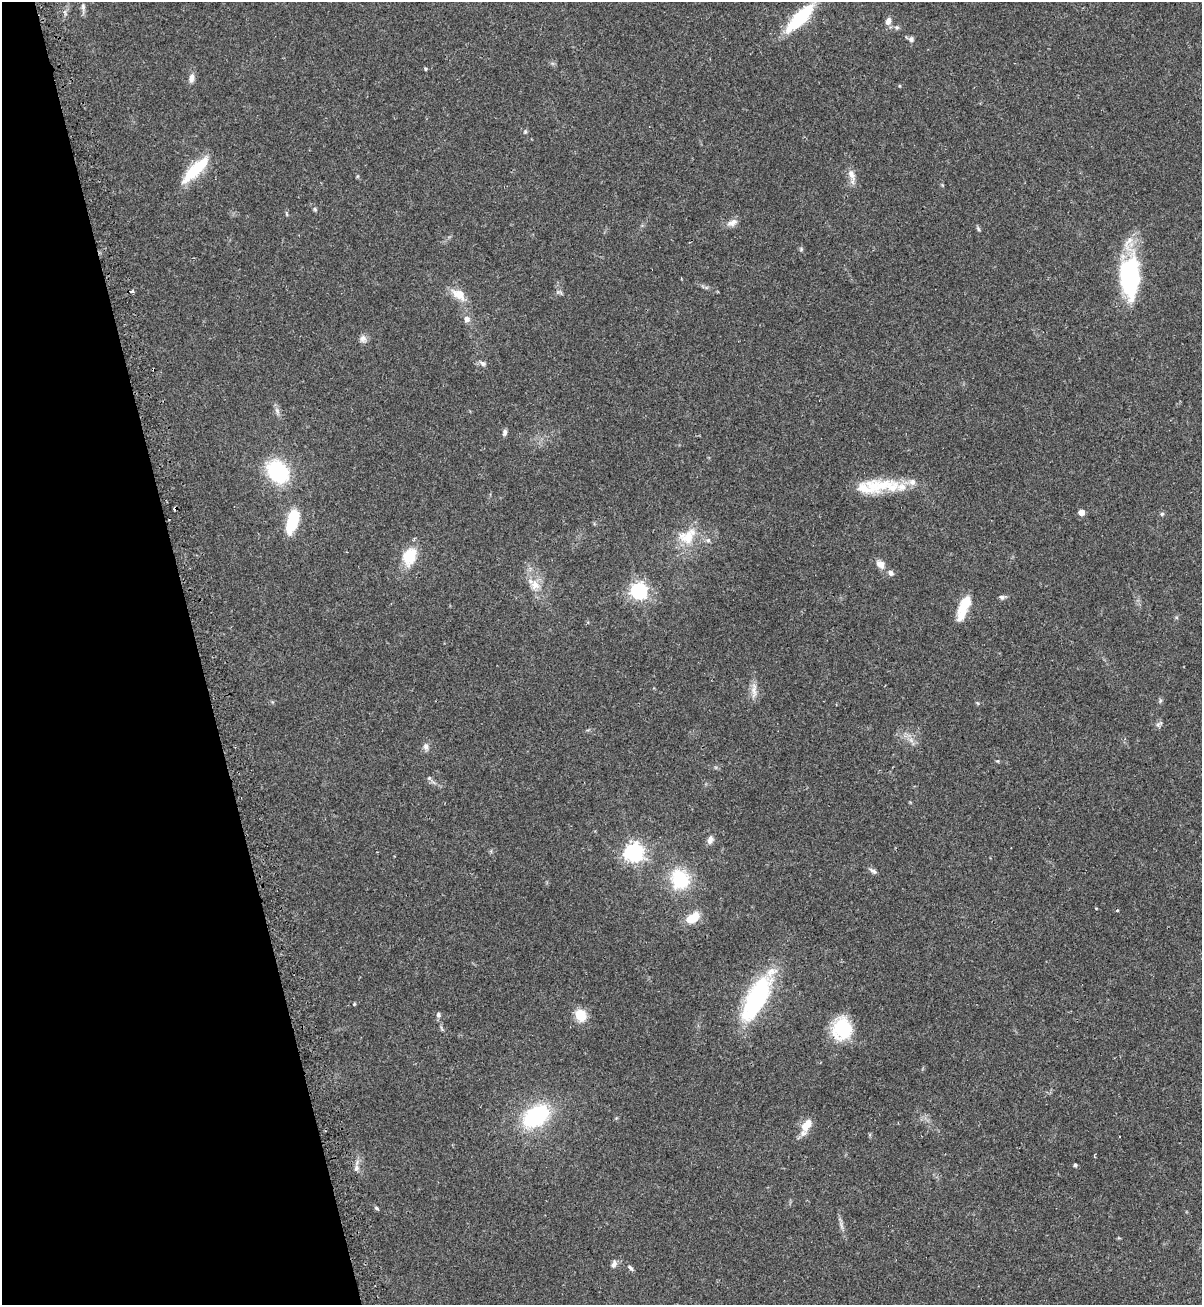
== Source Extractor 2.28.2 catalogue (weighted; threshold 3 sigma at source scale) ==
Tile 5 of 4 x 4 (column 1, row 2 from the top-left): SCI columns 177-1376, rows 2627-3929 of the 5325 x 5272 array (HDU 1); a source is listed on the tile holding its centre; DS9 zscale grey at full resolution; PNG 1204 x 1307 px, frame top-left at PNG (2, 2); no overlay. Shown black and unused: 16% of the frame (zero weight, under 2 of 3 exposures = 2% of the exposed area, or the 3 px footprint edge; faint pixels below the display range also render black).
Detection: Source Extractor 2.28.2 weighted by HDU 2 'WHT'; one run over the whole footprint, this tile lists its part. Background 0.0391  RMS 0.0043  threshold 0.0196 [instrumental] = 3 sigma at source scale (4.5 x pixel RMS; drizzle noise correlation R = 1.50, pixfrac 1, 0.05/0.05 arcsec/px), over >= 5 px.
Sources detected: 77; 4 inside a brighter object's white glare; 2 cosmic-ray / hot-pixel residue — not listed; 11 inside a brighter listed object's ellipse — not listed separately; the other 60 listed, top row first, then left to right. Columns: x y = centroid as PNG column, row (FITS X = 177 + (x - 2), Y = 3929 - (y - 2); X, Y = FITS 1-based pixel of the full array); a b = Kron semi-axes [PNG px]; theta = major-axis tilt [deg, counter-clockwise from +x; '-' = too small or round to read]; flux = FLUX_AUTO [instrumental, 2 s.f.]
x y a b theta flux
83 7 9 5 -81 1.3
800 18 37 13 45 25
888 21 10 7 76 2.2
911 39 7 6 - 1.5
425 69 4 3 - 0.65
191 78 11 6 80 2.3
899 86 5 3 - 0.39
525 131 6 5 - 0.63
195 169 40 13 47 15
851 175 17 8 -65 3.3
315 209 6 5 - 0.64
733 222 15 8 26 2.7
978 229 6 4 -61 0.71
801 249 5 5 - 0.6
1127 277 49 25 -85 45
132 291 4 3 - 1.3
459 294 16 10 -33 6.6
467 319 7 7 - 2
363 339 10 9 - 1.9
483 363 7 6 - 1.4
277 411 9 5 -66 1.4
505 432 8 5 82 1.3
278 472 22 17 -53 36
884 485 41 15 13 15
1081 512 4 4 - 4.8
1162 514 6 4 22 0.75
294 521 17 13 86 8.7
687 536 29 20 32 13
409 556 18 13 69 14
880 564 12 9 -47 3
891 573 8 7 - 1.4
535 585 16 11 -57 5.4
639 591 7 6 - 160
1002 597 7 5 -9 1.1
965 602 19 11 47 6.9
754 690 21 7 -89 3.4
1160 701 6 4 72 0.66
1159 724 13 3 30 0.83
426 747 9 7 -81 1.6
997 761 5 4 - 0.47
429 778 5 5 - 0.7
710 840 11 7 73 2
634 852 8 7 - 210
873 871 9 5 -35 1.3
680 879 20 17 -53 23
1096 908 3 3 - 0.55
693 918 18 10 34 7.9
758 994 45 25 56 43
354 1004 4 3 - 0.5
438 1014 7 5 88 0.99
581 1015 12 10 -56 9.1
842 1029 20 17 85 25
536 1116 25 16 36 43
806 1125 16 10 54 6.3
1075 1165 4 4 - 0.69
356 1168 7 5 60 1.2
376 1208 6 4 -29 0.66
841 1226 10 3 -69 1.2
614 1264 9 6 70 1.8
630 1268 9 5 -52 1